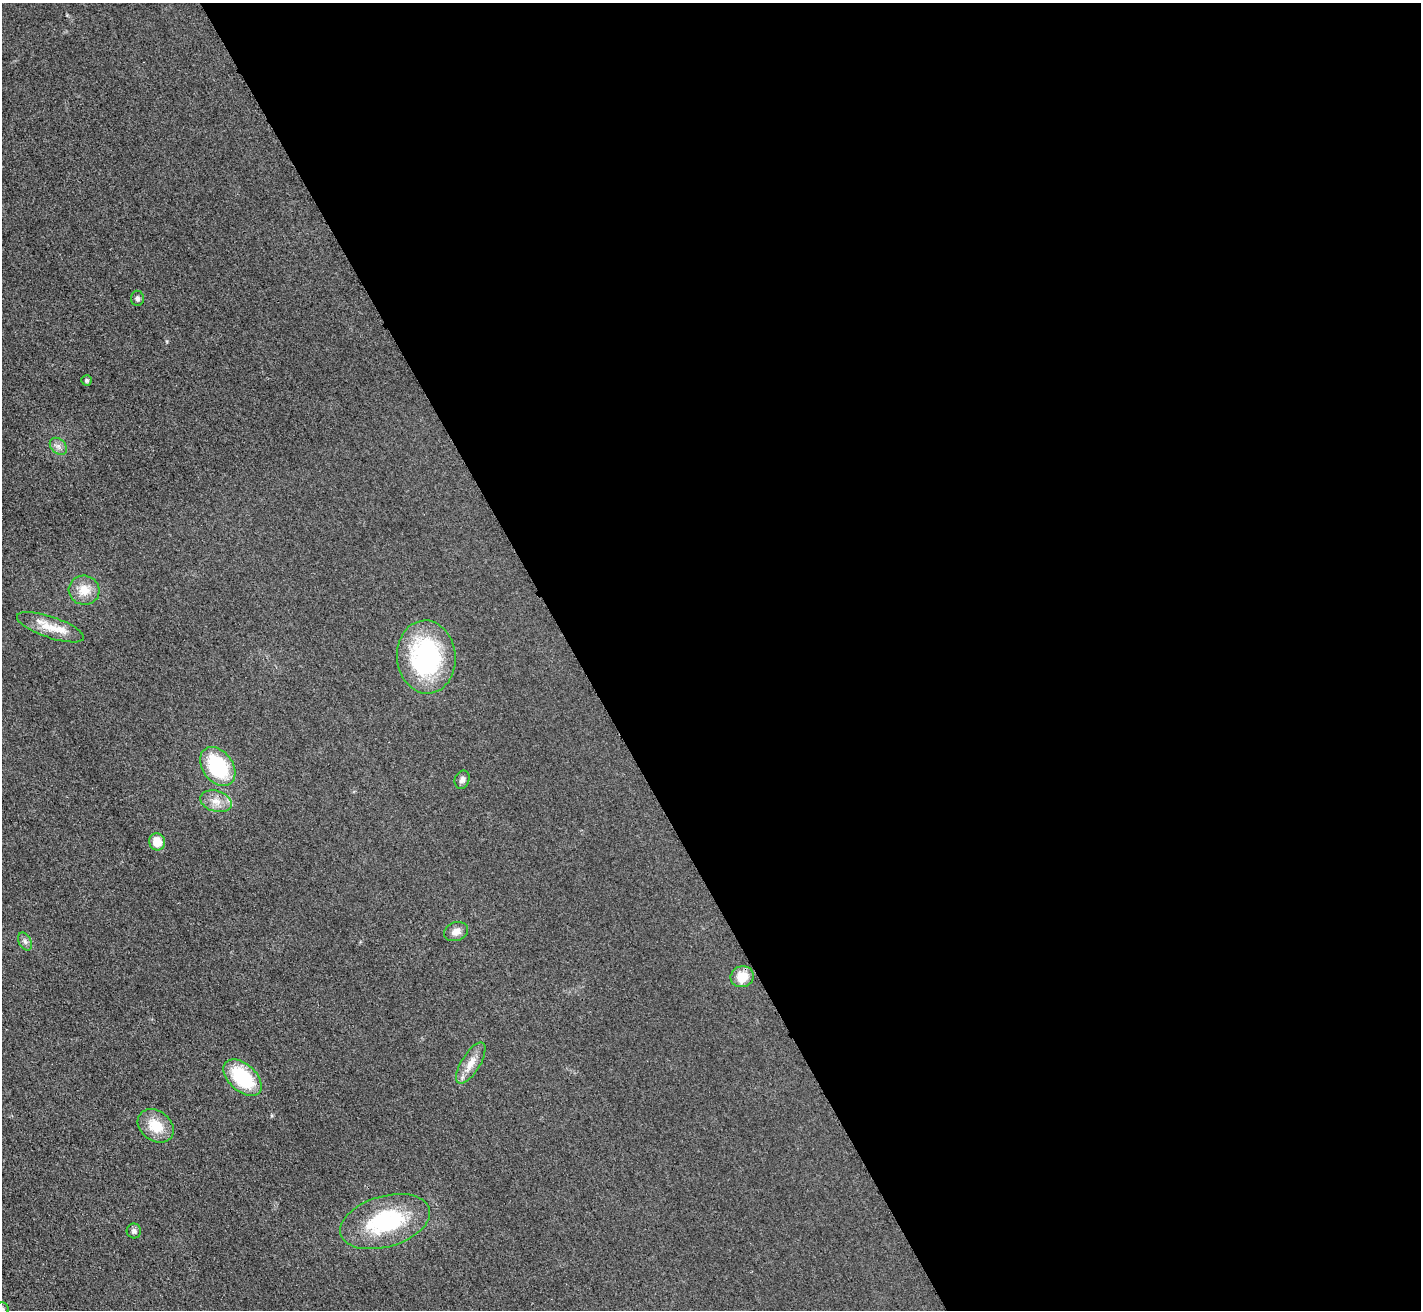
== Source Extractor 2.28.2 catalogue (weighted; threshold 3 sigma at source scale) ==
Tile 8 of 4 x 4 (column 4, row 2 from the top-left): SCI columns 4279-5697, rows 2787-4094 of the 5720 x 5713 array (HDU 1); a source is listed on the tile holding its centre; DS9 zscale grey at full resolution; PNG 1423 x 1312 px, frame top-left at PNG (2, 3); each listed source drawn as its Kron ellipse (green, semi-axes under 4 px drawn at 4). Shown black and unused: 60% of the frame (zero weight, under 3 of 4 exposures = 2% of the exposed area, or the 3 px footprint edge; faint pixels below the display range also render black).
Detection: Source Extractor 2.28.2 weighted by HDU 2 'WHT'; one run over the whole footprint, this tile lists its part. Background 0.0237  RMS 0.0059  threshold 0.0264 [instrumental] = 3 sigma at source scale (4.5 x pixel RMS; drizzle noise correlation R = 1.50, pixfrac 1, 0.05/0.05 arcsec/px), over >= 5 px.
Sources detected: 19; all 19 listed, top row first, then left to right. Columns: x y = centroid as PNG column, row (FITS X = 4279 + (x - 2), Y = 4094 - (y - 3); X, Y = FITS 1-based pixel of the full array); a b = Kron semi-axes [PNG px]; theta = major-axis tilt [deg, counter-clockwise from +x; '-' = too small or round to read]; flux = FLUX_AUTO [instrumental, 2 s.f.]
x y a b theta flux
137 298 7 6 - 1.6
86 380 5 5 - 1.4
58 446 10 7 -45 2.6
84 590 15 14 - 9
50 627 35 10 -19 12
426 657 36 29 -85 81
218 767 21 15 -54 40
462 780 9 7 68 2.2
216 801 16 10 -16 6.3
157 842 8 8 - 9
456 932 12 9 15 4.1
25 941 9 6 -63 2
742 977 11 10 - 10
471 1063 23 9 59 7.3
243 1078 22 13 -42 37
156 1126 19 15 -37 13
385 1222 46 25 16 56
134 1231 7 7 - 2
2 1309 7 6 - 1.5
Isophote crosses this tile's border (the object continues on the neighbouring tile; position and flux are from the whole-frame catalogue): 1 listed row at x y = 2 1309